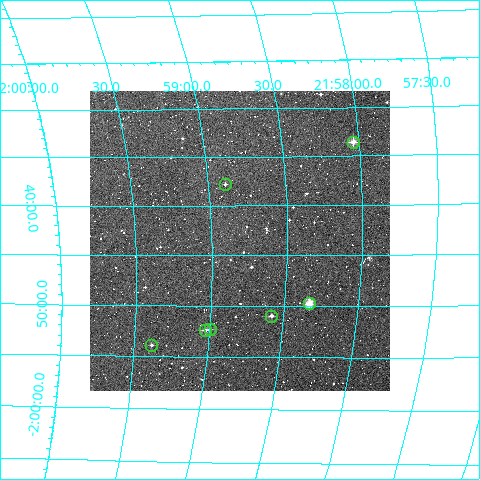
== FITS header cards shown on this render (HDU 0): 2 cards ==
NAXIS1  =                  300
NAXIS2  =                  300

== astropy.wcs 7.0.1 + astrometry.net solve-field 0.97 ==
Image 300 x 300 px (HDU 0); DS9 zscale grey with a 90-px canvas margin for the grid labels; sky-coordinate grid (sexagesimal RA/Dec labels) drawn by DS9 from the SOLVED WCS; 7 Tycho-2 reference stars matched to detected sources circled (green)
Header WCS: RA---TAN/DEC--TAN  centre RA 21:58:48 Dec -01:43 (329.70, -1.72 deg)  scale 6 arcsec/px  FOV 30.0' x 30.0'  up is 0 deg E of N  parity normal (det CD < 0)
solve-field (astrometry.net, Tycho-2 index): VERIFIED the header's WCS against the Tycho-2 star catalogue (verified at 2 index scales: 7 matches each, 0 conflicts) and refined it, rather than solving blind
Solved WCS: RA---TAN-SIP/DEC--TAN-SIP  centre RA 21:58:49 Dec -01:44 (329.70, -1.73 deg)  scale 5.95 x 6.02 arcsec/px (non-square pixels)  FOV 29.8' x 30.1'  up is -1 deg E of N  parity normal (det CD < 0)
The solver's refit moves the header's centre by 19 arcsec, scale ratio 0.9923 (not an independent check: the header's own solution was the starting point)
Tycho-2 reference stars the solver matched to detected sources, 7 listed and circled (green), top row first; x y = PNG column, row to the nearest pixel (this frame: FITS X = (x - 90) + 1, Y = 300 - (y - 91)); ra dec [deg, ICRS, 3 dp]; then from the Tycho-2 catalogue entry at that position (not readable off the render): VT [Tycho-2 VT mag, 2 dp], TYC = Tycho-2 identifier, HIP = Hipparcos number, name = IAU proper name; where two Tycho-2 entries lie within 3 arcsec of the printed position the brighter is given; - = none
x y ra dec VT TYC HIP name
353 142 329.510 -1.560 10.13 5211-439-1 - -
225 184 329.723 -1.630 11.83 5211-334-1 - -
309 303 329.583 -1.830 9.93 5211-25-2 108460 -
271 316 329.646 -1.849 10.90 5211-13-1 - -
210 329 329.749 -1.872 11.55 5211-54-1 - -
205 330 329.757 -1.874 11.16 5211-48-1 - -
151 345 329.846 -1.898 13.15 5215-141-1 - -